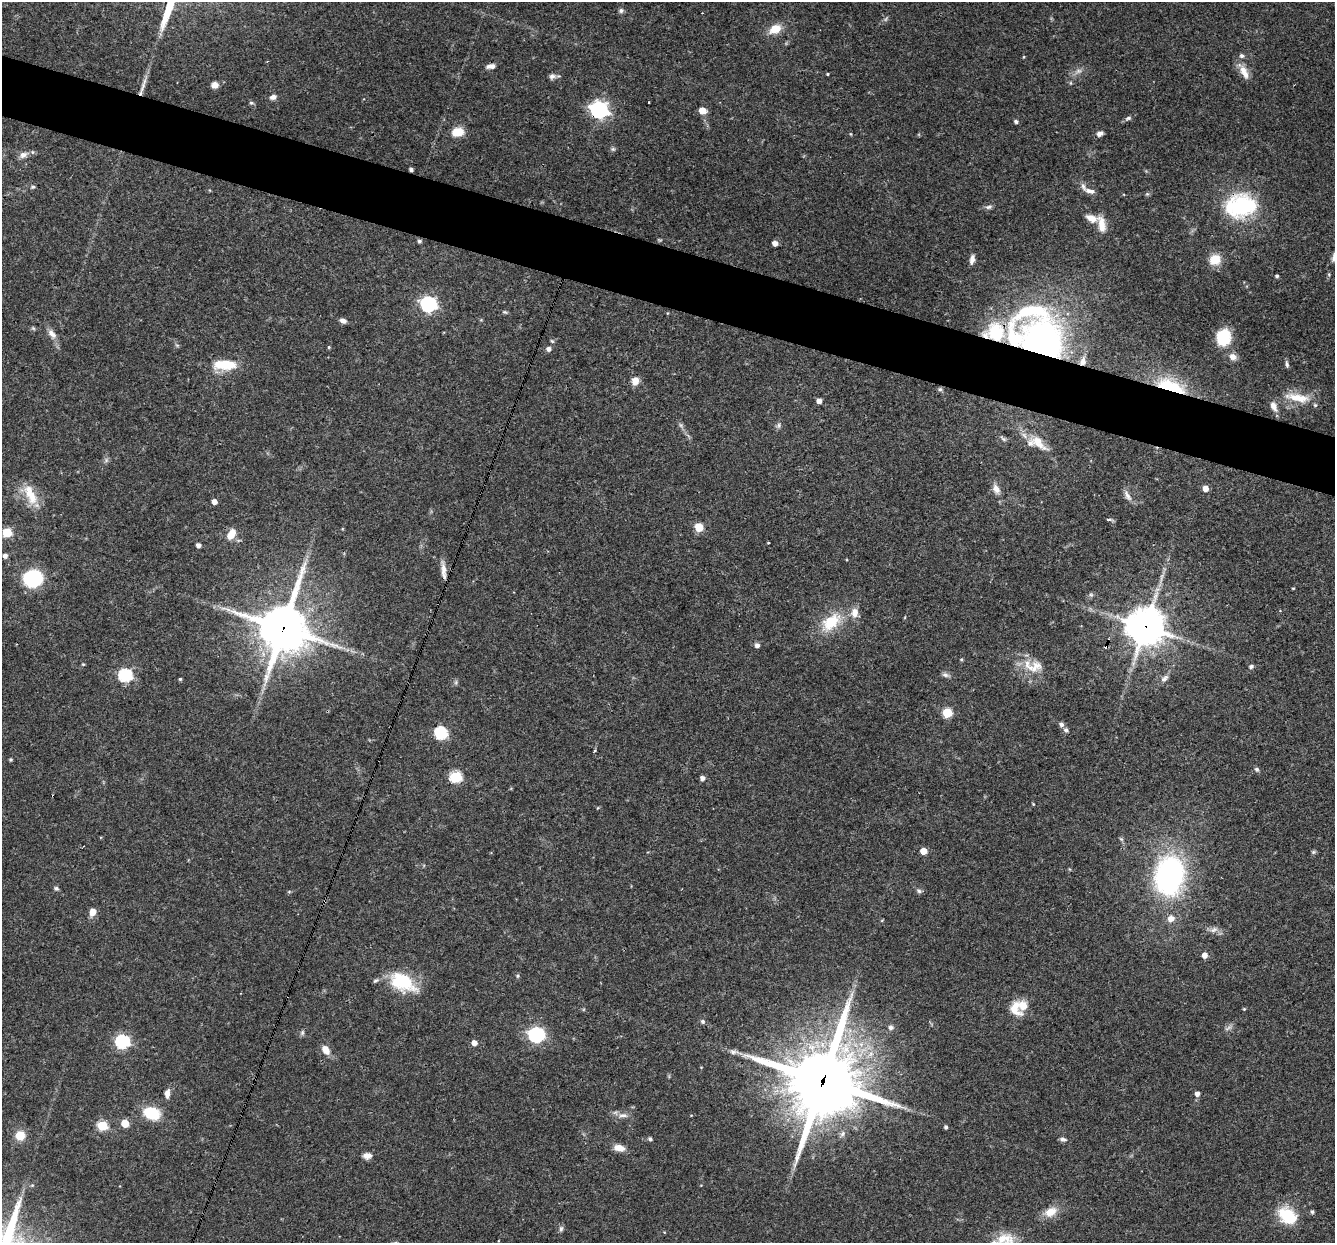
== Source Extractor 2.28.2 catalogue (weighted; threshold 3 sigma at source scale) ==
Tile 11 of 4 x 4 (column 3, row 3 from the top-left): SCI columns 2666-3998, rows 1498-2738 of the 5330 x 5347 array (HDU 1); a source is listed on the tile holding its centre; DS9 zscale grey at full resolution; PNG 1337 x 1245 px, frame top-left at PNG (2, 2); no overlay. Shown black and unused: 5% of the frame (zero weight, under 3 of 4 exposures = <1% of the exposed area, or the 3 px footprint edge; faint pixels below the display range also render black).
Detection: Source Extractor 2.28.2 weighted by HDU 2 'WHT'; one run over the whole footprint, this tile lists its part. Background 0.0579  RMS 0.0032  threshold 0.0146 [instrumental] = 3 sigma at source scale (4.5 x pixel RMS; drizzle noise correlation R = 1.50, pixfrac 1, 0.05/0.05 arcsec/px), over >= 5 px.
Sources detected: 159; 2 too faint to see at this stretch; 2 cosmic-ray / hot-pixel residue — not listed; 6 inside a brighter listed object's ellipse — not listed separately; the other 149 listed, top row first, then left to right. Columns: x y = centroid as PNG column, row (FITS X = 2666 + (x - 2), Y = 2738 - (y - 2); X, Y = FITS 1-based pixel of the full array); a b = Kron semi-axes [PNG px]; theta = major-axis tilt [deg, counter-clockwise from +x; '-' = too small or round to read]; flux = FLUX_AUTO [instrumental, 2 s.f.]
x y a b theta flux
621 11 7 6 - 0.8
775 29 15 10 29 5
1024 57 4 3 - 0.31
491 66 11 6 9 1.5
1078 71 12 6 28 1.6
1244 72 21 9 -64 3.6
827 74 3 3 - 0.34
552 76 9 7 16 1.1
215 85 7 7 - 2.1
143 86 18 6 70 2.3
273 97 8 6 13 1.4
251 103 6 4 -1 0.48
599 110 7 7 - 120
702 110 5 5 - 5.4
1128 118 9 6 16 0.82
1016 121 5 4 - 0.78
458 132 12 8 11 5.7
851 134 5 3 - 0.29
1100 134 8 5 22 1.2
613 149 7 5 -1 0.63
23 155 11 7 21 2.1
411 169 4 3 - 0.85
33 187 7 4 11 0.53
209 190 5 3 - 0.26
1090 191 15 6 -15 1.8
1147 194 5 5 - 0.47
1241 206 30 23 10 33
989 207 9 5 12 0.96
1091 218 17 9 -23 3.2
1101 224 21 9 -79 4.1
419 241 4 4 - 0.71
775 243 5 4 - 1.8
972 259 10 5 79 1.6
1215 260 13 12 - 5.6
1277 276 4 4 - 0.61
428 304 7 6 - 84
505 312 7 4 -23 0.48
343 321 8 5 -16 1.3
33 328 6 4 -44 0.46
995 332 19 17 8 16
52 334 15 8 -53 2.3
1223 337 15 12 73 14
552 341 6 4 -44 0.45
1042 343 46 29 -67 150
177 345 6 4 -18 0.43
329 347 4 4 - 0.36
549 349 5 5 - 1.2
1233 357 10 8 -32 2
1083 361 11 7 76 2.5
1287 364 8 5 -78 0.83
225 365 27 11 -1 9.8
635 381 9 8 - 3
1171 387 27 12 -20 23
940 389 6 5 - 0.56
1298 398 36 11 -12 7.7
819 401 4 4 - 2
1274 406 13 7 -66 2.3
681 425 7 6 - 0.75
778 425 9 5 80 0.86
1003 439 9 5 -39 0.67
1038 442 31 12 -43 6.2
106 460 7 6 - 0.75
1205 488 5 5 - 2.8
996 489 13 8 -65 2.4
30 495 31 13 -65 7.5
1128 496 17 6 -62 1.8
214 502 4 4 - 2.2
1109 519 7 3 -9 0.74
699 527 5 5 - 12
7 532 5 5 - 18
231 534 13 8 58 4
768 543 3 2 - 0.39
198 545 4 4 - 1.3
5 556 4 4 - 1.4
443 570 25 5 -85 2.5
33 578 11 10 - 38
1293 588 3 3 - 0.28
1091 595 6 5 - 0.63
831 622 30 17 40 12
1145 627 13 13 - 690
283 628 18 17 - 1300
757 645 5 5 - 1.2
961 659 4 4 - 0.4
83 664 4 4 - 0.3
1033 666 31 17 -7 7.5
1251 666 5 4 - 0.88
125 675 6 6 - 46
946 675 12 6 -17 1.1
1164 678 13 7 42 1.5
180 679 4 4 - 0.41
456 682 7 4 72 0.59
947 712 5 5 - 17
1061 724 6 6 - 1
1066 730 7 5 -27 0.8
441 733 11 10 - 11
11 760 4 4 - 0.49
1257 769 7 6 - 0.72
456 777 6 6 - 30
702 778 5 5 - 1.4
53 796 3 2 - 0.48
1033 804 4 3 - 0.29
597 808 5 3 - 0.27
1121 839 7 4 -44 0.51
923 851 5 5 - 4.2
1313 852 6 5 - 0.52
1169 875 31 23 83 81
56 888 7 5 -23 0.63
919 891 7 6 - 0.79
289 892 6 4 1 0.36
92 912 7 6 - 3.4
1171 918 9 8 - 2.6
882 920 5 3 - 0.27
1214 929 12 7 22 1.6
1205 955 5 5 - 2.4
518 976 5 5 - 0.56
376 980 8 5 28 0.68
402 982 28 16 -27 19
1015 1008 21 14 -77 5.1
1244 1009 4 4 - 0.33
702 1021 6 6 - 0.7
891 1028 8 7 - 1
1228 1028 13 5 35 1.1
302 1033 8 5 75 0.69
536 1035 7 6 - 86
122 1041 6 6 - 59
474 1043 5 5 - 2.6
326 1050 12 8 -57 2.9
733 1052 8 7 - 1.1
823 1081 28 25 68 2400
167 1093 10 6 88 1.9
1197 1094 5 5 - 1.6
152 1113 12 9 -23 16
623 1115 14 7 4 1.9
125 1123 5 5 - 9.4
102 1126 6 5 - 22
946 1127 4 4 - 0.78
20 1135 12 11 - 4.5
650 1139 6 4 -37 0.66
1063 1139 9 5 -5 0.95
619 1148 12 7 -14 3.4
367 1156 10 7 2 1.9
32 1185 5 4 - 0.4
1050 1212 17 11 27 4.6
1312 1212 4 4 - 0.66
1287 1216 25 17 -38 12
561 1229 9 6 88 0.83
664 1232 4 3 - 0.23
1005 1239 39 14 13 9
498 1241 3 2 - 0.25
Overlapping masked pixels (flux is a lower limit): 11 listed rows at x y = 599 110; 411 169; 1241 206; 995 332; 1042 343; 1083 361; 1171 387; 1145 627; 283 628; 53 796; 823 1081
Isophote crosses this tile's border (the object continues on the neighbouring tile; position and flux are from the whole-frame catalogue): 1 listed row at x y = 1005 1239